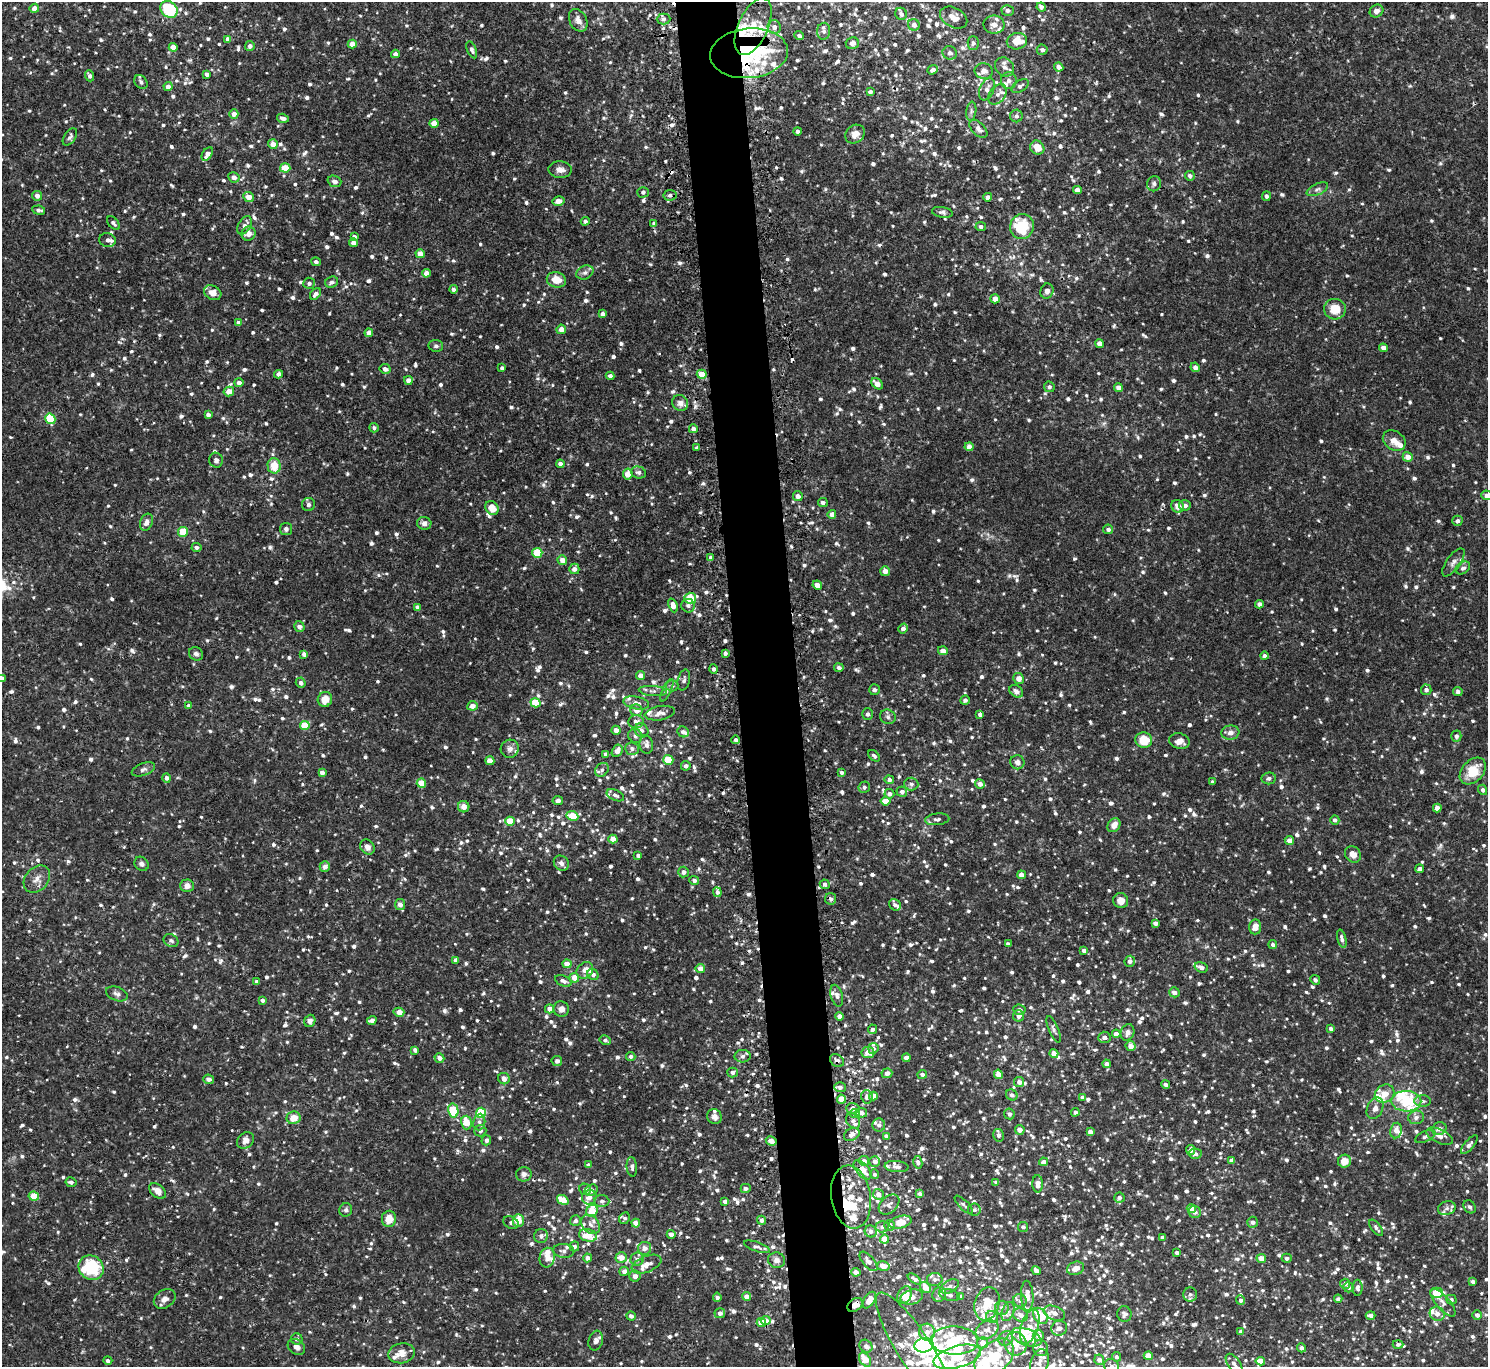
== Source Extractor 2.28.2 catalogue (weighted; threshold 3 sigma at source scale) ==
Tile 5 of 3 x 3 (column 2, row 2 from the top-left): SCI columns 1514-2999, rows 1500-2864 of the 4514 x 4445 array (HDU 1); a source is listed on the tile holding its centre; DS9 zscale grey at full resolution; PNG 1490 x 1369 px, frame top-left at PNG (2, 2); each listed source drawn as its Kron ellipse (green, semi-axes under 4 px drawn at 4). Shown black and unused: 4% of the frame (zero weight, under 2 of 3 exposures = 3% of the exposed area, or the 3 px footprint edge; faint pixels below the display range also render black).
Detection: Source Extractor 2.28.2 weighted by HDU 2 'WHT'; one run over the whole footprint, this tile lists its part. Background 0.031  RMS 0.008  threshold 0.0359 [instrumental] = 3 sigma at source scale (4.5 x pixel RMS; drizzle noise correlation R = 1.50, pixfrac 1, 0.05/0.05 arcsec/px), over >= 5 px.
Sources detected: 1768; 7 inside a brighter object's white glare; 12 cosmic-ray / hot-pixel residue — neither listed nor drawn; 91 inside a brighter listed object's ellipse — not listed separately; of the other 1658, all 500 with FLUX_AUTO >= 2.18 (the completeness limit of this list) listed and drawn (1158 fainter detections not listed), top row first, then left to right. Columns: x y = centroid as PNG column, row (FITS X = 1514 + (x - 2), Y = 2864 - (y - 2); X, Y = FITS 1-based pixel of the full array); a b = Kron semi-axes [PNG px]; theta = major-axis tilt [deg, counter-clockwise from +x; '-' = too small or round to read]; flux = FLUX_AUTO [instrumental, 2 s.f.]
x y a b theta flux
1041 7 5 4 - 2.7
34 8 5 4 - 5.2
169 9 9 7 -45 50
1008 10 6 5 - 3.2
1376 11 7 6 - 3.9
901 14 6 5 - 2.5
954 18 14 10 -28 8
663 19 7 5 1 2.3
578 20 12 8 -63 5.4
914 25 6 5 - 4.1
994 25 10 9 - 5.9
753 27 30 15 66 35
774 27 7 6 - 4.2
824 31 8 6 85 2.3
799 36 5 4 - 2.3
228 39 4 4 - 4.1
1017 41 10 8 12 12
852 43 7 6 - 3.5
973 43 6 5 - 2.6
352 44 4 4 - 7.5
250 46 5 5 - 3.1
173 47 4 4 - 8.2
472 50 9 4 -67 2.7
1042 50 5 5 - 2.4
749 53 39 25 5 120
950 53 7 6 - 3.2
395 54 4 4 - 4
1004 67 10 8 -47 4.9
1059 67 5 4 - 4.5
933 70 6 4 21 2.8
984 71 9 8 - 5.2
207 74 4 3 - 2.5
90 76 5 4 - 2.3
1009 81 8 8 - 3.5
141 82 8 6 -52 2.5
1020 86 9 5 32 2.4
168 87 4 4 - 4.3
987 89 11 7 68 4.4
870 92 4 4 - 2.4
998 94 11 7 52 4.6
971 111 9 5 83 2.3
234 114 4 4 - 5
1016 116 6 6 - 2.7
283 118 6 4 -17 2.8
434 123 4 4 - 8.4
978 129 11 6 -44 3.4
797 131 4 4 - 2.9
855 134 10 9 - 6.3
70 137 10 5 55 2.4
273 144 5 5 - 6.6
1037 148 7 6 - 9.2
207 154 7 4 59 5.6
285 168 5 4 - 15
560 170 12 8 -2 4.7
1190 176 5 5 - 2.5
234 177 6 5 - 4.1
334 181 7 5 -19 3.1
1154 184 7 7 - 2.5
1317 189 11 5 24 2.8
1077 190 4 4 - 6.1
643 192 5 5 - 2.2
670 195 6 5 - 2.6
37 196 5 5 - 3.7
1266 196 5 4 - 2.2
248 197 5 5 - 7.2
988 197 4 4 - 3.5
558 201 6 5 - 5.2
39 210 6 4 -8 2.7
942 212 10 5 -10 2.3
585 221 4 4 - 2.5
113 223 8 5 -49 2.5
654 223 4 4 - 2.3
245 225 10 6 60 4.4
981 226 5 4 - 2.2
1022 226 13 12 - 33
249 234 7 6 - 5.6
354 237 4 4 - 2.4
108 240 8 7 - 4
353 243 4 4 - 4.7
420 254 4 4 - 7.5
316 262 5 4 - 2.4
585 272 9 6 26 2.8
426 273 4 4 - 5.6
556 280 10 7 -13 11
332 282 7 5 25 2.5
309 283 6 5 - 2.6
453 289 4 4 - 2.5
1047 291 8 6 75 3.4
213 293 9 7 -28 6.3
315 294 6 4 48 3.3
995 299 5 4 - 6
1335 309 11 10 - 15
602 314 4 4 - 2.8
238 323 4 4 - 3.3
561 329 5 4 - 5.6
369 333 4 4 - 4.5
1100 344 4 4 - 5.2
436 346 7 6 - 2.5
1383 348 4 4 - 4.3
1195 367 5 4 - 4
502 368 4 4 - 2.3
385 369 5 5 - 3.4
278 374 4 4 - 3.4
702 374 5 4 - 10
610 376 4 4 - 2.8
408 380 4 4 - 4.5
239 383 4 4 - 3.5
877 384 6 4 -41 5.5
1049 387 5 5 - 2.3
1118 388 4 4 - 5.3
229 391 5 5 - 7.8
680 403 8 7 - 4.8
208 415 4 4 - 3
50 419 5 5 - 27
374 428 5 4 - 2.2
693 429 4 4 - 3.5
1394 441 12 9 -33 6.3
969 447 4 4 - 5.2
697 448 4 3 - 2.6
1408 457 5 4 - 6.5
216 460 7 6 - 2.9
560 464 4 4 - 2.8
274 466 7 6 - 14
638 472 7 6 - 2.5
628 474 5 5 - 8.2
1487 495 5 5 - 3.1
798 496 5 4 - 3.4
823 503 5 4 - 2.5
308 505 6 6 - 2.3
1185 505 6 5 - 3
1178 506 6 6 - 6.3
492 508 7 6 - 8.9
832 514 4 4 - 4.4
1457 521 5 5 - 2.7
146 522 9 6 70 3.8
424 523 7 6 - 3.6
286 529 6 6 - 3.1
1108 529 5 5 - 2.5
183 532 5 5 - 19
196 547 5 4 - 2.5
537 553 5 5 - 26
710 558 3 3 - 2.2
562 560 5 4 - 6.2
1453 562 16 7 54 4.1
1463 568 8 5 34 2.4
574 569 5 5 - 4
885 571 5 4 - 4.6
817 585 5 4 - 5
690 598 6 5 - 30
1259 604 4 4 - 3.6
673 605 7 4 -68 6.2
688 606 7 6 - 2.4
417 607 4 4 - 2.9
299 626 5 5 - 3.6
903 628 5 4 - 2.9
943 651 5 4 - 4.3
725 653 4 3 - 2.4
196 654 7 6 - 2.3
304 654 4 4 - 3.4
1264 656 4 4 - 2.5
839 668 5 4 - 2.8
713 669 4 4 - 2.5
641 676 4 4 - 5.5
2 678 4 4 - 3.4
1018 679 5 5 - 6
684 680 11 6 76 2.6
301 683 5 5 - 2.9
672 686 6 5 - 2.9
667 690 12 4 65 2.4
875 690 5 5 - 2.4
1426 690 5 5 - 3
653 691 14 5 -6 3.1
1016 691 7 5 -36 4.8
1458 692 5 4 - 2.5
325 699 7 7 - 10
965 700 5 4 - 2.4
536 703 5 4 - 23
636 703 13 6 -12 4.8
188 706 4 4 - 2.2
472 706 5 4 - 5.5
636 710 6 5 - 6.2
660 713 15 7 10 5
868 714 6 5 - 2.3
980 714 4 4 - 2.6
888 717 8 7 - 2.4
636 722 7 6 - 4.4
305 725 4 4 - 23
616 730 4 4 - 4.7
641 730 7 6 - 3
683 732 6 5 - 3.3
1230 733 9 7 6 3.7
635 736 7 6 - 3.1
1456 736 5 5 - 2.5
736 740 4 4 - 2.5
1144 740 8 7 - 17
1179 741 10 7 -13 6.4
646 744 9 6 -82 4.3
510 749 9 9 - 3.4
632 749 7 6 - 2.6
617 751 7 5 61 5.6
606 754 4 4 - 2.7
874 756 7 4 -43 2.4
668 760 5 5 - 22
490 761 4 4 - 10
1017 762 7 7 - 4.1
686 766 5 4 - 2.9
143 769 12 6 20 2.8
602 770 7 6 - 2.7
1473 771 15 10 47 19
322 773 4 4 - 4.2
842 773 4 4 - 2.5
166 778 4 4 - 3.1
1269 778 7 6 - 2.9
889 780 4 4 - 2.8
1212 782 4 3 - 2.3
421 783 5 4 - 13
911 784 7 6 - 2.5
980 784 5 4 - 4.2
864 787 6 5 - 2.3
1482 790 5 4 - 2.6
902 792 5 5 - 3.1
889 794 5 5 - 2.9
615 795 9 5 -25 2.5
558 801 5 4 - 3.5
885 801 5 4 - 6.8
464 807 6 5 - 5.7
1437 808 4 4 - 6.4
572 816 6 5 - 13
937 819 12 6 6 2.5
1335 820 5 4 - 2.4
510 821 5 4 - 18
1114 825 7 6 - 6.6
613 839 4 4 - 7.9
1289 840 5 4 - 5.2
367 847 8 6 -53 4.3
1353 854 9 7 -50 5.7
638 855 4 3 - 2.6
561 863 8 7 - 3.3
142 864 7 6 - 3
325 867 5 5 - 4.2
1419 869 4 3 - 2.8
683 872 5 5 - 3.6
1021 875 4 4 - 4.2
37 879 15 11 48 6.9
694 880 5 4 - 2.9
825 884 5 4 - 2.3
187 886 7 6 - 4.5
717 892 5 4 - 2.9
831 899 6 5 - 2.6
1121 901 7 7 - 6.1
400 905 5 5 - 4.5
895 905 6 5 - 2.2
1155 923 4 4 - 3.3
1255 927 7 6 - 7.7
1342 939 9 4 -75 2.8
171 941 8 6 -29 2.2
1008 944 4 4 - 2.2
1273 945 4 4 - 2.8
1084 950 4 4 - 3.1
456 960 4 4 - 3.6
1130 961 5 5 - 3.4
567 964 4 4 - 6.9
1201 967 7 5 -20 4.2
700 969 5 4 - 7.7
585 970 9 7 43 5.6
593 975 6 5 - 2.9
574 978 5 4 - 7.2
1315 980 5 4 - 2.2
563 981 8 5 -24 3.4
257 982 4 4 - 2.7
1174 992 5 5 - 4.1
117 994 11 6 -21 3
837 996 11 6 -74 3.4
262 1000 4 4 - 2.4
550 1009 4 4 - 5.1
561 1009 8 7 - 4.5
1019 1010 6 5 - 2.6
399 1012 5 4 - 6.5
839 1016 4 4 - 5.2
1018 1016 6 5 - 3
372 1020 5 4 - 3.7
310 1021 6 5 - 2.6
872 1029 5 4 - 2.7
1054 1029 14 5 -68 2.6
1331 1029 4 4 - 2.6
1127 1032 8 6 71 4.6
1116 1034 4 4 - 5.3
1104 1037 6 5 - 4.2
605 1040 5 4 - 2.3
1131 1046 5 5 - 6.3
873 1048 5 5 - 2.6
415 1050 4 4 - 3.2
868 1053 6 5 - 6.1
1054 1053 4 4 - 6.7
631 1056 4 4 - 2.2
743 1056 8 6 3 3
439 1058 5 4 - 4.4
906 1058 4 4 - 6.3
837 1060 7 6 - 2.9
557 1061 5 5 - 2.5
1106 1064 4 4 - 3.7
732 1072 5 5 - 2.5
887 1073 5 4 - 3.8
922 1074 4 4 - 2.6
998 1074 4 4 - 7.2
209 1079 5 4 - 3.3
504 1079 6 5 - 4
1019 1082 5 5 - 4.4
1165 1084 4 3 - 2.8
840 1087 6 5 - 3.3
1385 1094 10 8 35 10
1012 1095 6 5 - 3
873 1096 4 4 - 8.2
867 1097 6 6 - 3.4
1082 1097 4 4 - 2.4
841 1099 4 4 - 9.3
1406 1101 15 10 -1 36
1423 1101 8 5 -3 2.5
853 1108 6 5 - 2.9
1375 1108 11 8 66 4.1
453 1110 7 5 -77 38
1075 1112 4 4 - 2.5
481 1113 5 5 - 40
855 1113 5 4 - 5.2
861 1113 6 5 - 3.8
1009 1114 5 5 - 2.5
715 1117 8 7 - 3.9
1416 1117 8 7 - 3.6
294 1118 7 6 - 9.8
853 1121 8 6 -51 3.4
466 1122 7 5 -75 13
479 1122 8 6 83 2.9
879 1125 6 6 - 3
1439 1129 7 6 - 3.5
1020 1130 5 4 - 4.7
480 1131 6 6 - 2.8
1396 1131 8 6 82 5.8
1090 1132 4 4 - 4.1
852 1134 8 6 30 5.3
999 1135 6 5 - 2.4
886 1136 4 4 - 2.7
1425 1136 11 5 26 2.5
1440 1136 14 6 -25 4.6
246 1140 9 7 41 5.5
486 1140 5 5 - 3.2
771 1141 5 4 - 3.5
1469 1145 11 5 49 2.8
1191 1150 5 4 - 4
1195 1154 6 5 - 3.1
1232 1160 4 4 - 3.9
864 1161 5 5 - 4.4
875 1161 5 5 - 4.2
1344 1161 6 6 - 8.8
918 1162 6 4 -78 2.2
1043 1162 4 4 - 4.7
588 1165 4 4 - 3
632 1167 10 5 -85 2.6
897 1167 12 5 -6 2.8
863 1170 11 6 -48 10
524 1174 8 7 - 3.2
875 1174 5 4 - 2.3
71 1182 5 4 - 2.3
996 1182 4 3 - 2.3
1038 1184 8 5 -89 7.1
746 1188 5 4 - 2.3
585 1189 6 5 - 3.5
591 1190 7 5 31 5
158 1191 10 6 -41 7
878 1194 5 5 - 4.9
919 1194 4 4 - 2.6
34 1196 5 4 - 19
589 1197 7 7 - 5.1
851 1197 32 19 -81 31
1119 1198 5 5 - 2.7
563 1200 6 4 -35 17
602 1201 7 6 - 2.3
725 1201 4 4 - 3.6
889 1204 12 8 42 3.7
964 1205 12 4 -44 2.2
1470 1207 7 5 -55 2.3
1191 1208 4 4 - 5.6
1447 1208 9 6 16 3.1
346 1210 7 6 - 2.4
974 1210 6 6 - 2.7
592 1211 6 5 - 16
1195 1212 6 6 - 3.4
625 1218 6 5 - 2.3
389 1219 8 7 - 11
518 1220 6 5 - 12
761 1220 4 4 - 3
575 1221 5 5 - 2.5
900 1222 11 6 16 10
1252 1222 5 5 - 2.6
511 1223 8 5 -27 2.6
636 1223 4 4 - 5.9
591 1224 11 8 -48 4.9
889 1225 5 5 - 3.2
882 1227 6 5 - 2.4
1023 1227 5 5 - 2.7
1376 1228 9 4 -53 2.7
871 1231 6 6 - 2.8
671 1234 4 4 - 3.8
588 1235 9 6 -13 15
541 1236 7 6 - 2.9
1162 1237 4 3 - 2.3
885 1239 4 4 - 8
574 1246 5 4 - 2.8
757 1247 13 4 -19 2.5
644 1248 6 6 - 5.1
564 1251 10 7 -6 3.7
1176 1252 3 3 - 2.5
547 1258 10 7 79 6.1
587 1258 4 4 - 3.8
621 1258 5 5 - 8.9
1261 1258 5 4 - 8.5
1287 1258 5 4 - 2.2
637 1259 6 6 - 3.6
777 1260 8 7 - 3.3
868 1261 12 5 -49 3.8
647 1264 16 8 22 6.4
883 1266 6 4 -16 7.9
91 1268 13 11 -41 44
1075 1268 9 6 20 5.6
624 1271 5 4 - 4.3
1036 1271 5 3 - 3.6
856 1272 5 4 - 2.8
635 1276 5 5 - 4.2
914 1279 8 4 -36 3.4
935 1279 8 6 10 2.6
1473 1282 4 4 - 2.8
1345 1284 5 5 - 2.7
925 1287 6 5 - 8.1
949 1287 10 6 29 3.3
1348 1287 5 4 - 2.5
1358 1288 8 5 89 2.4
1437 1293 6 5 - 25
939 1294 7 6 - 3.5
1190 1294 7 7 - 2.3
905 1295 9 7 58 7.9
950 1295 10 5 -14 3.6
746 1296 4 4 - 4.5
960 1296 4 4 - 2.7
1027 1296 15 6 -87 5.3
717 1297 4 4 - 3.1
912 1297 11 7 17 4.5
165 1299 12 8 35 5.5
1338 1299 4 4 - 2.2
869 1300 9 5 58 9.4
1241 1300 5 4 - 2.6
1451 1300 5 5 - 2.2
1020 1301 7 6 - 2.4
1443 1303 17 6 -49 4.6
987 1304 17 12 72 17
855 1305 8 5 40 6.8
1002 1308 7 7 - 3
1008 1311 10 6 69 3.2
720 1313 5 5 - 3.6
1054 1313 11 6 -21 4.9
1124 1314 8 7 - 2.6
1437 1314 7 7 - 5.4
1021 1315 7 6 - 3.7
1371 1315 5 4 - 2.8
1477 1315 4 4 - 3.5
631 1316 4 4 - 2.9
1040 1316 9 6 -53 22
992 1317 6 6 - 3.8
766 1321 5 4 - 4.5
761 1322 5 4 - 16
1030 1327 18 8 72 9.5
1059 1328 8 7 - 3.1
987 1330 12 8 30 5.8
927 1332 8 8 - 4.9
1241 1332 4 4 - 4.4
1038 1335 6 5 - 5
1026 1337 16 8 -21 16
1006 1338 8 7 - 3.1
297 1339 6 5 - 2.9
596 1341 10 7 73 4.1
954 1341 24 14 -2 53
983 1343 5 5 - 7
1016 1344 12 11 - 13
1398 1344 5 4 - 2.5
924 1345 9 7 12 190
866 1346 7 6 - 3.7
296 1347 9 7 -36 3.8
1041 1348 8 7 - 4.1
1301 1348 4 4 - 3.2
914 1349 66 17 -57 36
402 1353 13 10 8 7.4
1148 1356 4 4 - 7.2
957 1357 24 11 15 25
994 1357 22 15 42 36
1116 1357 5 4 - 2.3
865 1359 7 5 -55 13
1099 1360 5 5 - 3.8
108 1361 4 4 - 2.3
1260 1361 4 4 - 6.7
1039 1363 14 8 72 4.3
1234 1364 11 6 -54 3.9
1111 1366 8 6 -36 2.9
Overlapping masked pixels (flux is a lower limit): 7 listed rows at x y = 753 27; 749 53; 837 1060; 863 1170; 851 1197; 855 1305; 761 1322
Isophote crosses this tile's border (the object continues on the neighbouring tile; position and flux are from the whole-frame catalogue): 6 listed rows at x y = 169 9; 1487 495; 2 678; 914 1349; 1234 1364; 1111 1366